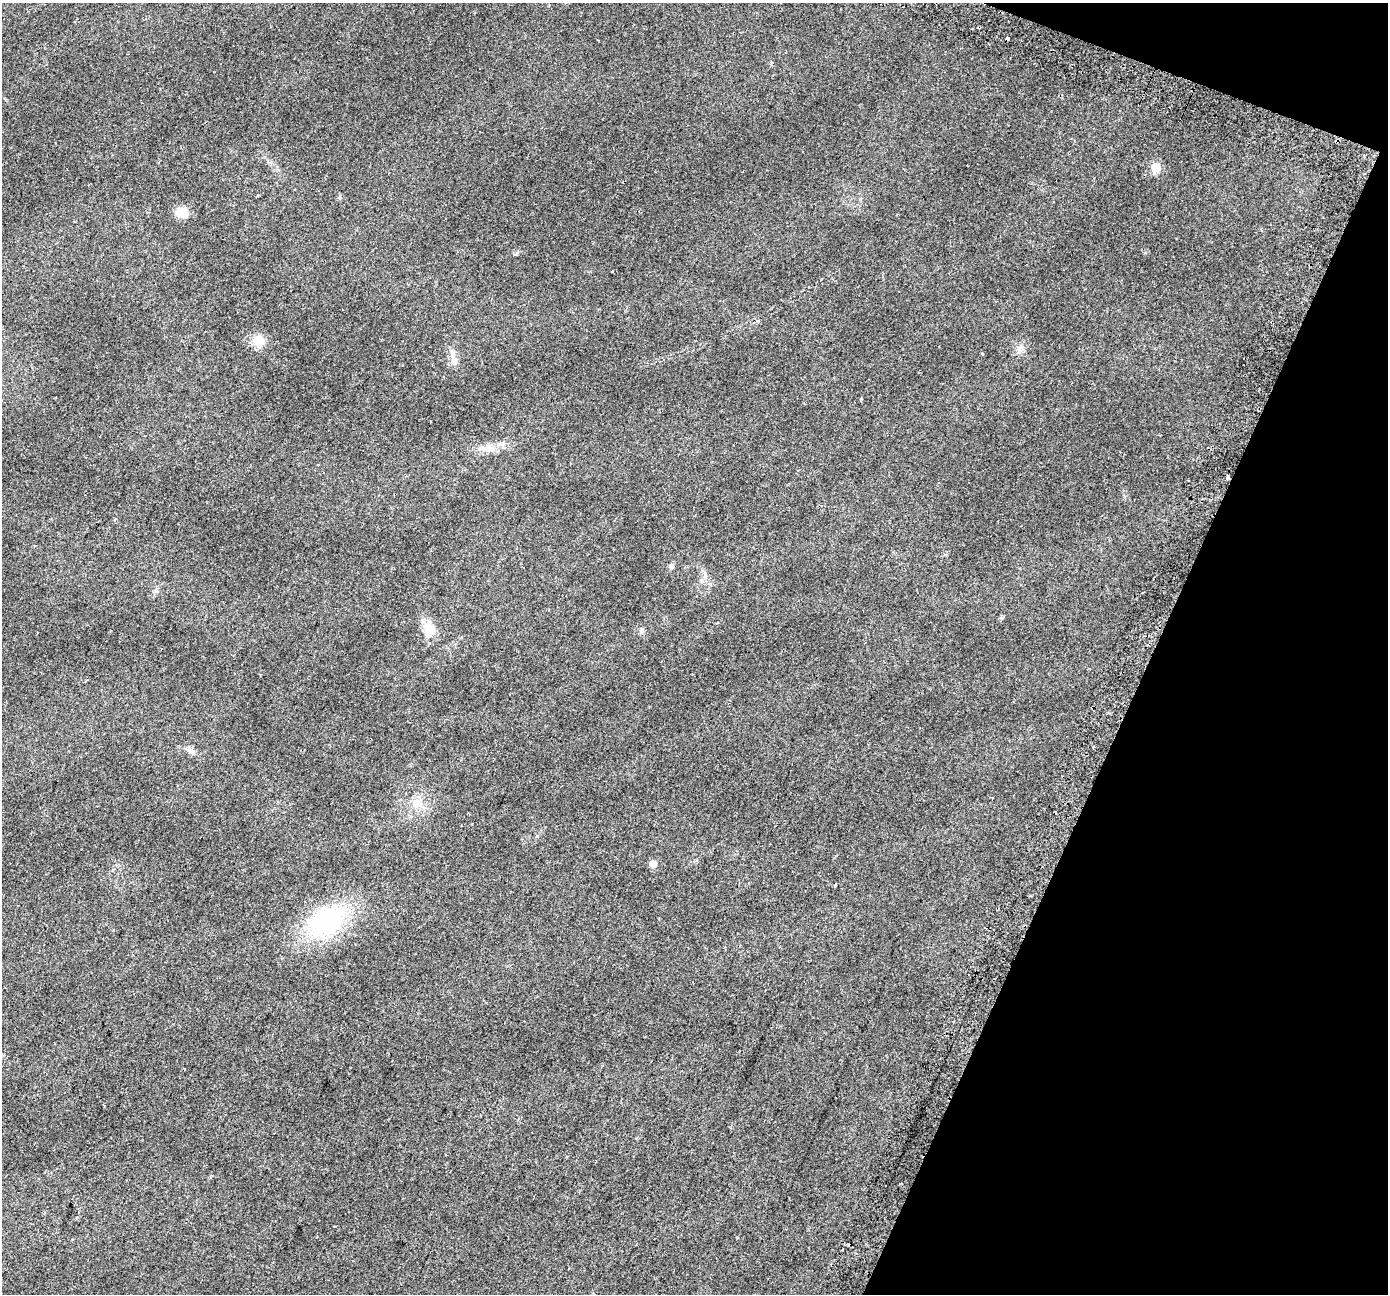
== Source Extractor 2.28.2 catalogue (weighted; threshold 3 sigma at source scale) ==
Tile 8 of 4 x 4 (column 4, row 2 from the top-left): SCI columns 4222-5607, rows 2932-4223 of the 5662 x 5798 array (HDU 1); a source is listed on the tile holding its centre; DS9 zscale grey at full resolution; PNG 1390 x 1296 px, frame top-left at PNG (2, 3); no overlay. Shown black and unused: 19% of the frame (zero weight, under 2 of 3 exposures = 4% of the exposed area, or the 3 px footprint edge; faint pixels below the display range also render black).
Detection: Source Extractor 2.28.2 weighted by HDU 2 'WHT'; one run over the whole footprint, this tile lists its part. Background 0.0543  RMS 0.0063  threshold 0.0284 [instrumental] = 3 sigma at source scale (4.5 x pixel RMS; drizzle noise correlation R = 1.50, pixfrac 1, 0.0396/0.0396 arcsec/px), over >= 5 px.
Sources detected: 19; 1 cosmic-ray / hot-pixel residue — not listed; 1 inside a brighter listed object's ellipse — not listed separately; the other 17 listed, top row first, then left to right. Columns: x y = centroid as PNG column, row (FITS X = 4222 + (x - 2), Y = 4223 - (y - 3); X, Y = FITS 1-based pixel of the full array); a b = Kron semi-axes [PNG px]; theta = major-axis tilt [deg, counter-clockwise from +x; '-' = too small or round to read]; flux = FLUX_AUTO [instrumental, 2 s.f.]
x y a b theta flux
1156 167 6 5 - 25
256 196 3 3 - 0.55
182 212 11 10 - 9
611 271 3 3 - 1.6
258 341 13 12 - 9.3
454 362 9 8 - 2.8
489 448 15 11 3 5.9
1228 476 5 3 - 3.7
671 566 8 6 62 1.5
1001 618 5 5 - 1
428 630 24 12 86 9.5
641 631 7 6 - 1.6
191 751 10 6 -16 2.4
418 803 11 10 - 5.2
653 864 5 5 - 6.4
835 885 3 3 - 0.95
327 921 30 23 24 80
Overlapping masked pixels (flux is a lower limit): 1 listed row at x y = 1228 476
Unlisted compact peaks at least as high as the median listed source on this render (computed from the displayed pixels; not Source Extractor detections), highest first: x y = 156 591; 982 353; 1145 253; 516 254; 340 198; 861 399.